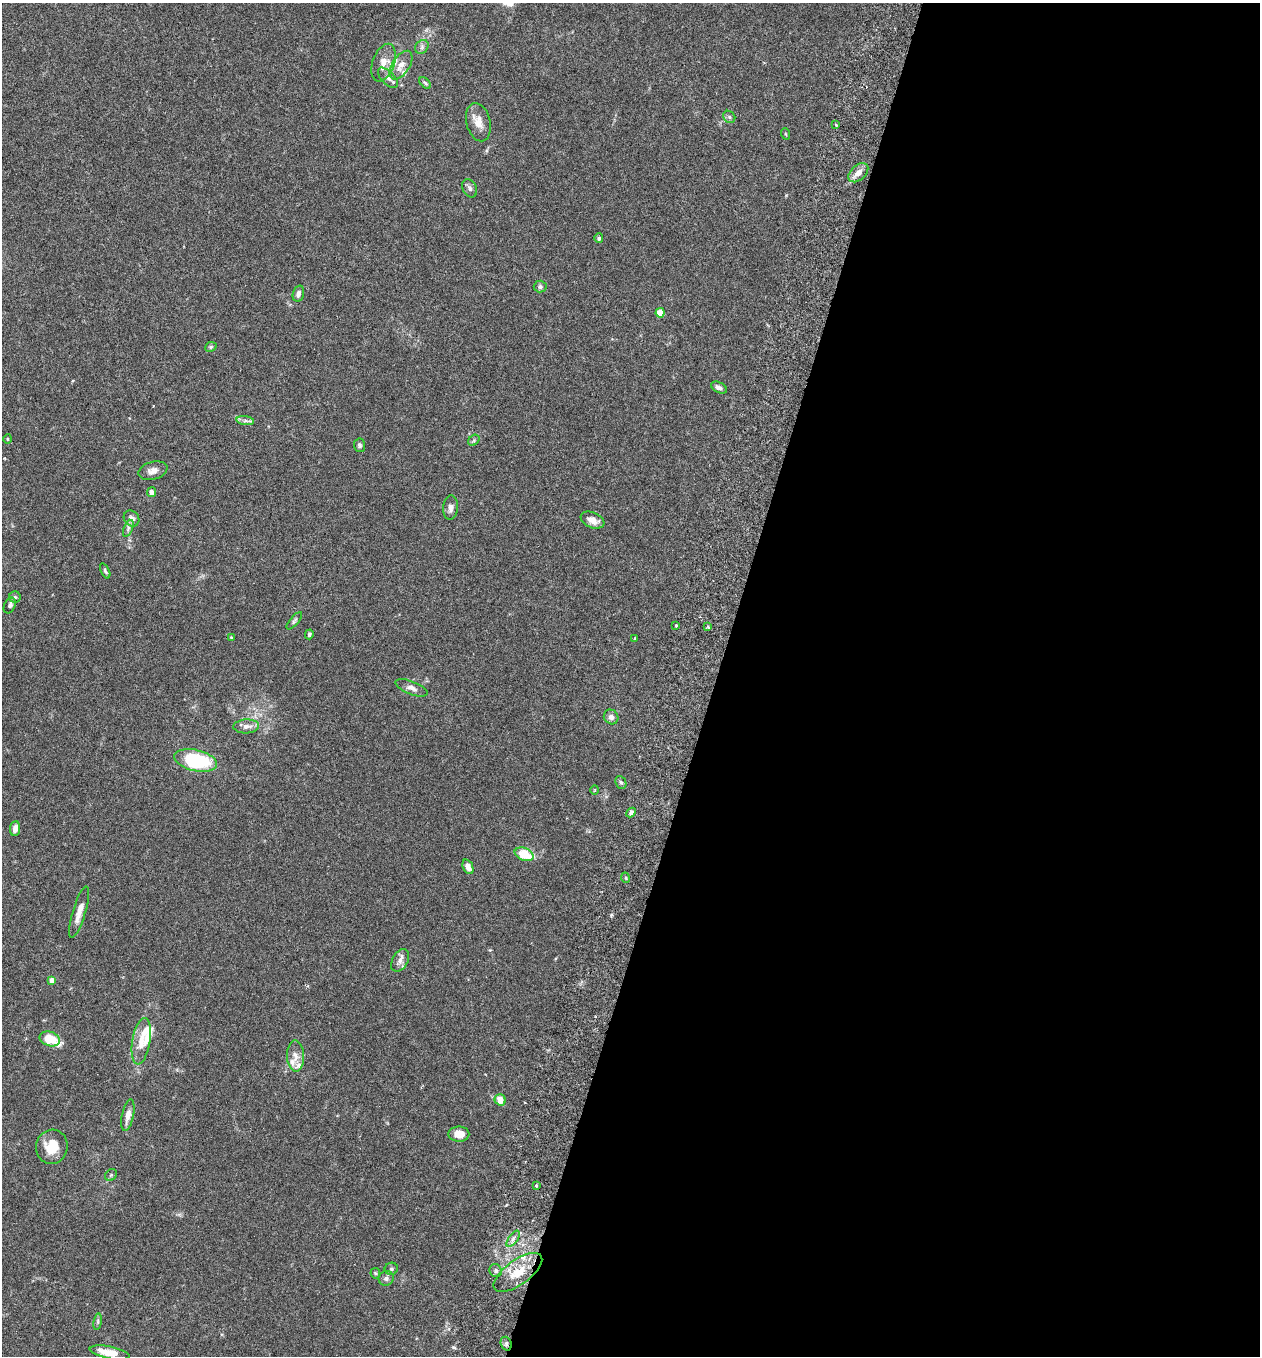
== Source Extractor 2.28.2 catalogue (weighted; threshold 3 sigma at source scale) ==
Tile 12 of 4 x 4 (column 4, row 3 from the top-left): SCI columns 3967-5224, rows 1383-2736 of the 5545 x 5467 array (HDU 1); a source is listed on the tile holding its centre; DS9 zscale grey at full resolution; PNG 1262 x 1358 px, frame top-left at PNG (2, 3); each listed source drawn as its Kron ellipse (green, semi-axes under 4 px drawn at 4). Shown black and unused: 43% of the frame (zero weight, under 3 of 6 exposures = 3% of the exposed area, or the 3 px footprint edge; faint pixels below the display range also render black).
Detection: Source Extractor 2.28.2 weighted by HDU 2 'WHT'; one run over the whole footprint, this tile lists its part. Background 0.0176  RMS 0.002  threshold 0.00801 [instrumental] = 3 sigma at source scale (4.09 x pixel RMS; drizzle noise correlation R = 1.36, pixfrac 0.8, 0.05/0.05 arcsec/px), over >= 5 px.
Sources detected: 76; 8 inside a brighter listed object's ellipse — not listed separately; the other 68 listed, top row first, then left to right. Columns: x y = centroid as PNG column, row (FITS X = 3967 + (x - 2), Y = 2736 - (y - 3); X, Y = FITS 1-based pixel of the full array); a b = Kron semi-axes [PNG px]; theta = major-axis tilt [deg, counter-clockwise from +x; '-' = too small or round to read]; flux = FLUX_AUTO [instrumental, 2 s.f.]
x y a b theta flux
422 47 7 6 - 0.49
384 63 19 11 70 1.9
401 65 16 8 57 1.5
388 78 13 6 -46 0.75
425 83 7 4 -45 0.3
729 117 6 5 - 0.37
478 122 19 12 -75 2
836 124 3 2 - 0.17
786 134 6 3 -70 0.19
858 173 11 7 43 1.3
470 188 9 7 -61 0.58
599 238 5 4 - 0.47
540 286 6 6 - 0.41
298 293 8 5 73 0.71
660 313 5 4 - 4
211 347 6 4 22 0.28
719 387 8 5 -26 0.7
245 421 9 4 -8 0.49
8 439 5 3 - 0.16
474 440 6 4 47 0.3
360 445 7 5 -86 0.39
153 471 15 9 14 1.3
151 492 5 4 - 1
451 508 12 7 85 0.82
132 518 8 7 - 0.84
593 520 12 7 -23 1.5
128 528 9 4 69 0.44
105 571 8 4 -66 0.34
15 597 5 5 - 0.33
10 606 8 5 66 0.44
294 621 11 4 50 0.37
676 625 3 3 - 0.4
708 627 4 3 - 0.22
309 634 5 4 - 0.29
231 637 4 3 - 0.16
635 638 3 2 - 0.18
412 688 17 6 -21 0.91
611 717 8 7 - 0.79
246 726 13 7 3 1
196 760 22 10 -13 16
621 782 6 5 - 0.32
595 790 5 3 - 0.17
631 812 5 4 - 0.41
15 828 7 5 84 0.9
524 854 10 6 -20 4.7
468 867 7 5 -67 1.2
626 878 5 3 - 0.2
79 912 27 6 73 1.7
400 960 12 7 61 1
52 980 4 4 - 1.3
50 1039 10 7 -16 4.3
141 1041 23 9 81 2.4
296 1056 15 8 -88 1.4
500 1100 6 5 - 1.7
128 1115 16 6 78 1.4
459 1134 10 7 -1 1.8
52 1147 17 16 - 3.5
111 1175 6 5 - 0.3
536 1186 3 2 - 0.26
513 1239 9 4 55 0.62
391 1269 6 6 - 0.37
496 1271 7 6 - 0.55
518 1272 28 12 36 4.3
375 1273 5 5 - 0.24
386 1278 8 7 - 0.54
98 1322 8 4 82 0.31
506 1344 7 5 -70 0.45
109 1353 20 6 -11 3.1
Overlapping masked pixels (flux is a lower limit): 1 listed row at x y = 506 1344